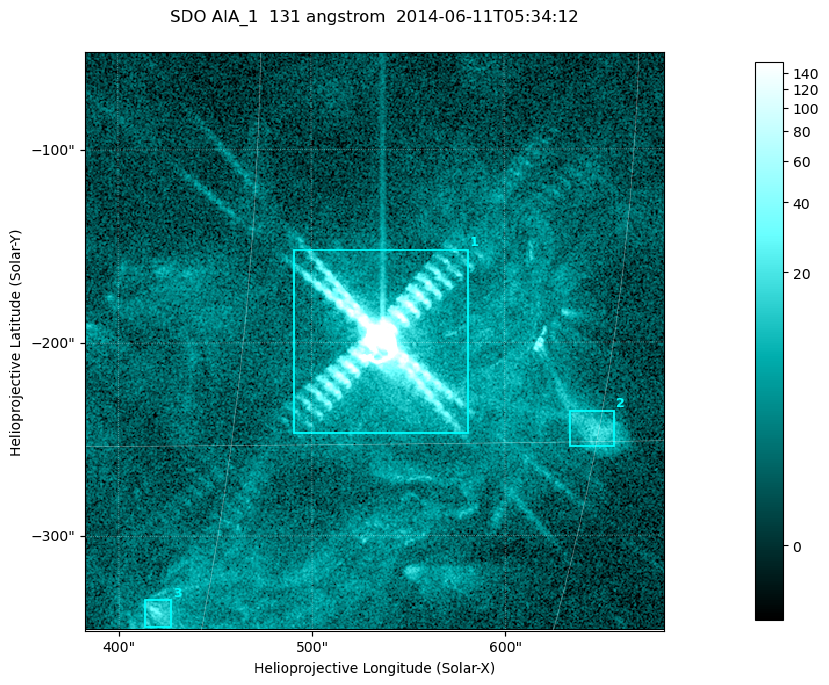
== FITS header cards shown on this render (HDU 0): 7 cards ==
TELESCOP= 'SDO     '           /
INSTRUME= 'AIA_1   '           /
WAVELNTH=                  131 /
WAVEUNIT= 'angstrom'           /
DATE-OBS= '2014-06-11T05:34:12.41' /
CTYPE1  = 'HPLN-TAN'           /
CTYPE2  = 'HPLT-TAN'           /

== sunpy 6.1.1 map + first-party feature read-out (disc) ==
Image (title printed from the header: SDO AIA_1  131 angstrom  2014-06-11T05:34:12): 499 x 499 px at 0.601 arcsec/px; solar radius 945 arcsec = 1573 px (partial field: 3.2% of the solar disc is inside the frame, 100% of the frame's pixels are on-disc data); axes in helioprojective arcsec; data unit not stated in the header (colour bar unlabelled)
Orientation: roll -0.139 deg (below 1 deg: not rotated)
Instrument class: DISC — disc imager (sunpy class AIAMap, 131 A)
Bright regions (active regions / flare kernels): reference = the on-disc median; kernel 5 px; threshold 5 sigma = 9.17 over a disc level ~1.97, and >= 1.15x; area >= 249 px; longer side >= 6 px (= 3.6 arcsec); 3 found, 3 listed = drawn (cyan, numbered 1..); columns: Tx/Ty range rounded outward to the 2 arcsec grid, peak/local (2 s.f.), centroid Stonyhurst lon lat
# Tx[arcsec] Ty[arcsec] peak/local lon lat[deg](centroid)
1 490..582 -248..-152 7172 +35 -12
2 634..658 -254..-236 9.6 +45 -15
3 412..428 -348..-332 14 +28 -21